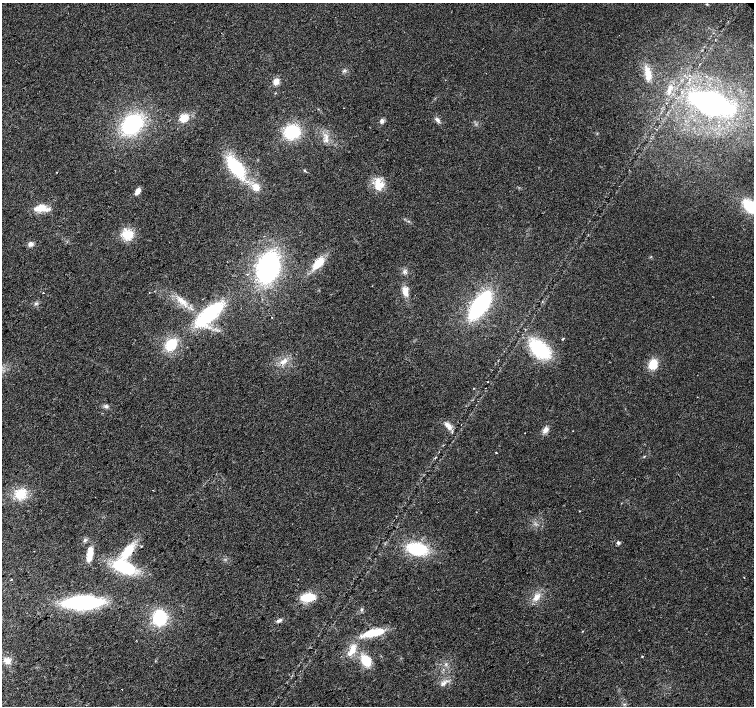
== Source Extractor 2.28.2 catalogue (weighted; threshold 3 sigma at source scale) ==
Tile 7 of 4 x 4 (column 3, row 2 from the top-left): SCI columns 3012-4514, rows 3025-4431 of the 6018 x 5985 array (HDU 1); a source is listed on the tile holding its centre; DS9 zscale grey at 2 x 2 block average (1 PNG px = mean of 2 x 2 image px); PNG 756 x 708 px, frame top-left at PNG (2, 3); no overlay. Shown black and unused: <1% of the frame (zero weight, under 2 of 3 exposures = <1% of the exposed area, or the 3 px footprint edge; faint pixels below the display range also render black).
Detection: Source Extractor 2.28.2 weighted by HDU 2 'WHT'; one run over the whole footprint, this tile lists its part. Background 0.024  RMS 0.0063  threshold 0.0282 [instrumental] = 3 sigma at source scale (4.5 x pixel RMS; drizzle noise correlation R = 1.50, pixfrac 1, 0.0396/0.0396 arcsec/px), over >= 5 px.
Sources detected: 69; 2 inside a brighter listed object's ellipse — not listed separately; the other 67 listed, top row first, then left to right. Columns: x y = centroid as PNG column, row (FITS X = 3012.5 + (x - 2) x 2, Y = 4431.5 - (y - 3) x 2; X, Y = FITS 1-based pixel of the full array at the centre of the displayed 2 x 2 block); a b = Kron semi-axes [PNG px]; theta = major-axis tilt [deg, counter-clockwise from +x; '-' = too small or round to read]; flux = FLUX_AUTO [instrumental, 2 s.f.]
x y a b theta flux
648 74 18 7 -77 17
276 81 7 6 - 9.9
669 89 11 5 70 7.9
711 103 35 17 -18 330
183 118 3 3 - 46
437 120 8 4 -46 4.4
382 121 6 5 - 4.6
132 124 17 12 41 160
292 132 12 11 - 78
326 140 5 4 - 3.7
236 167 25 11 -48 99
305 170 4 3 - 1.3
378 185 15 12 -88 25
256 187 9 7 -41 16
138 191 6 4 62 11
750 206 17 10 -48 48
41 208 18 8 1 21
127 234 11 8 -6 31
30 244 7 6 - 5.2
318 263 12 6 43 34
268 267 23 16 72 260
404 272 6 4 48 3.8
247 274 2 2 - 1.5
405 291 12 7 -86 14
43 293 2 2 - 2.3
182 301 16 6 -39 16
36 303 5 4 - 2.8
480 305 27 10 55 200
209 314 29 10 41 130
272 318 2 2 - 0.87
562 339 2 2 - 9.1
171 345 16 11 51 37
540 349 16 10 -42 120
284 361 11 6 37 11
653 364 10 8 72 25
474 388 2 2 - 0.61
697 397 2 2 - 1.4
106 406 6 4 -12 3.5
448 426 13 6 -45 9.5
545 430 8 6 45 7.5
496 452 2 2 - 2
644 456 3 3 - 1.2
635 479 2 2 - 0.75
153 490 2 2 - 0.64
20 494 10 9 - 36
618 543 5 4 - 2.8
142 546 3 2 - 1
417 549 16 9 -9 89
127 552 23 9 52 45
90 554 16 5 81 21
124 567 16 9 -23 110
744 577 2 2 - 0.88
11 579 2 2 - 1.1
308 597 12 7 8 39
536 597 11 7 57 12
82 602 31 10 2 200
160 617 14 12 -84 73
279 620 7 4 23 3.9
582 631 2 2 - 1
373 632 29 8 11 34
351 652 17 7 46 15
642 656 2 2 - 1.1
7 660 9 7 -34 9.8
366 661 9 7 -60 41
446 664 4 2 - 1.8
444 683 9 4 6 6.4
122 689 2 2 - 0.57
Isophote crosses this tile's border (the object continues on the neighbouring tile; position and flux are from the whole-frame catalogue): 1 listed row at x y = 750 206
Diffuse or blended objects may show on this block-average render without a row.